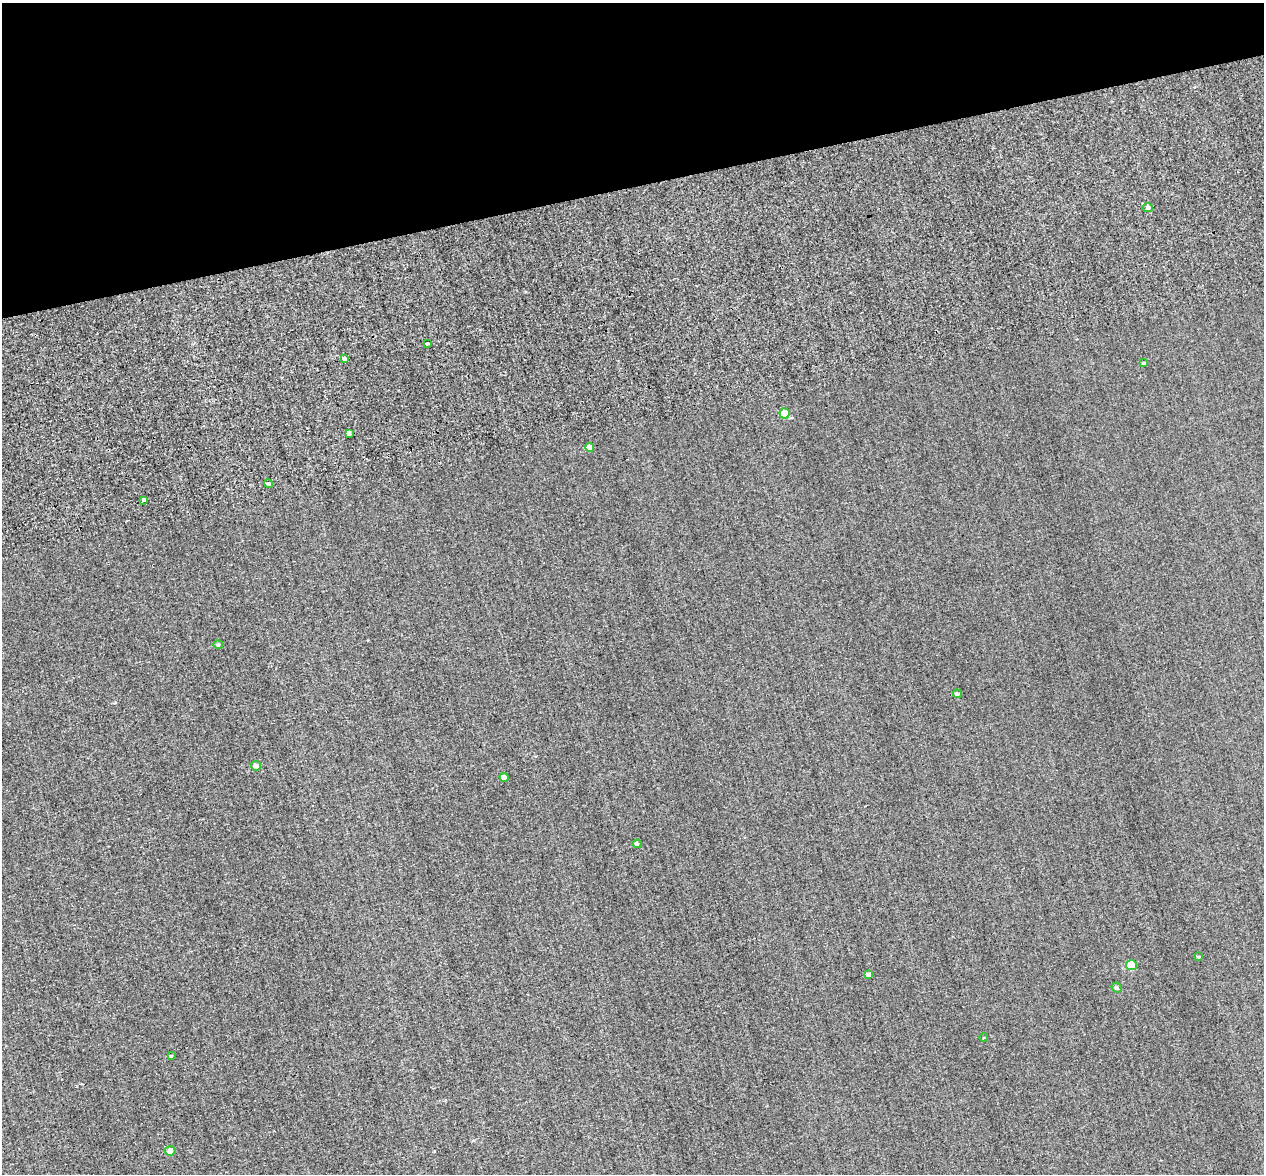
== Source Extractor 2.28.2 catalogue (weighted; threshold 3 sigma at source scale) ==
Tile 3 of 4 x 4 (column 3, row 1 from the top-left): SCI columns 2591-3852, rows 4009-5180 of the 5399 x 5373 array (HDU 1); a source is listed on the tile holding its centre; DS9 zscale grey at full resolution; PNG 1266 x 1176 px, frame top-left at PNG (2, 3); each listed source drawn as its Kron ellipse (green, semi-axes under 4 px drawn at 4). Shown black and unused: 16% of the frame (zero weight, under 2 of 3 exposures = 12% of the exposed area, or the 3 px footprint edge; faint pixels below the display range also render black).
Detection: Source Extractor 2.28.2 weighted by HDU 2 'WHT'; one run over the whole footprint, this tile lists its part. Background 0.287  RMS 3.4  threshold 15.4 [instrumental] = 3 sigma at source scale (4.5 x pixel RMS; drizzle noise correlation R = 1.50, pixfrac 1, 0.05/0.05 arcsec/px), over >= 5 px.
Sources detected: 22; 1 cosmic-ray / hot-pixel residue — neither listed nor drawn; the other 21 listed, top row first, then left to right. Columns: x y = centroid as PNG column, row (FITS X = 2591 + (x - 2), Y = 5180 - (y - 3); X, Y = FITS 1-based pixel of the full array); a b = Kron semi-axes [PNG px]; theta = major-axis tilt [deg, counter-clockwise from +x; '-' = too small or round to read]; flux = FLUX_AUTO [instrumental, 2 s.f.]
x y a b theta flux
1148 208 5 4 - 860
427 343 4 3 - 1200
344 359 4 3 - 5100
1144 363 4 3 - 340
785 413 5 5 - 5000
349 433 4 3 - 1000
589 447 4 4 - 2600
269 484 5 4 - 810
144 500 4 3 - 4400
218 645 4 4 - 870
957 694 4 4 - 870
256 766 5 4 - 2000
504 777 4 4 - 2000
637 844 4 4 - 760
1199 957 4 3 - 350
1131 965 5 5 - 9800
869 974 4 4 - 1200
1117 988 5 4 - 690
984 1037 4 3 - 260
171 1056 3 3 - 640
170 1151 5 4 - 2300